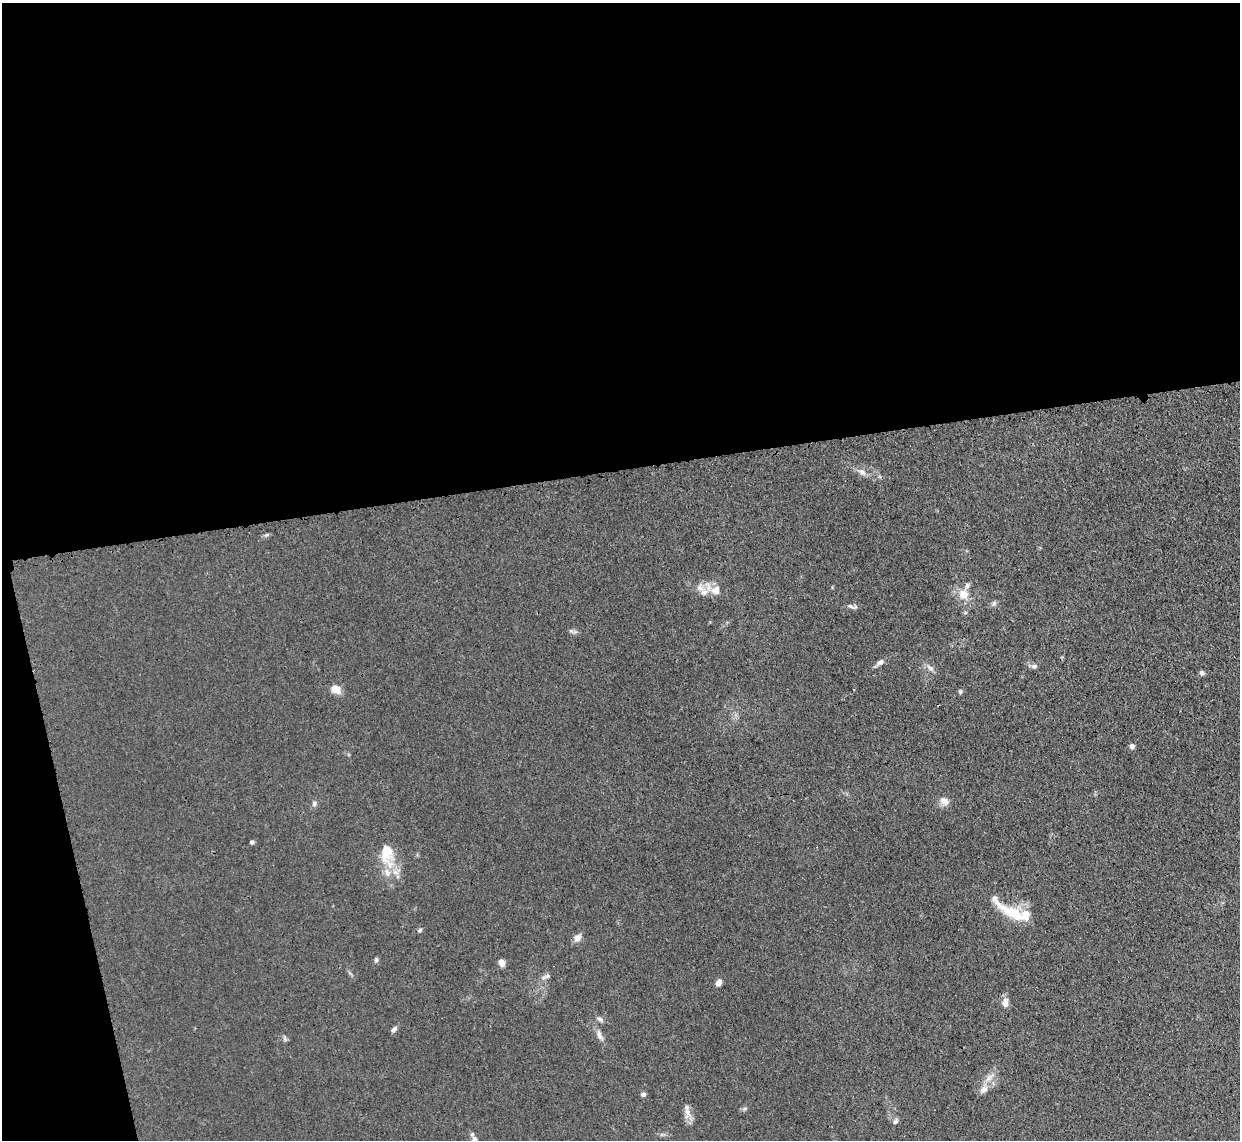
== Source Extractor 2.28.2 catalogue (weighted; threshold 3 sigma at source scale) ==
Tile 1 of 4 x 4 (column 1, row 1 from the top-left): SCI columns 27-1264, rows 3570-4707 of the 5002 x 4979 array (HDU 1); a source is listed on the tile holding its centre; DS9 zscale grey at full resolution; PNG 1242 x 1142 px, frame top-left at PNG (2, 3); no overlay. Shown black and unused: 44% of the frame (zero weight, under 3 of 4 exposures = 3% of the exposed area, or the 3 px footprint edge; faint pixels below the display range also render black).
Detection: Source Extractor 2.28.2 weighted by HDU 2 'WHT'; one run over the whole footprint, this tile lists its part. Background 0.0232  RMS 0.004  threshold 0.018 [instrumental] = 3 sigma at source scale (4.5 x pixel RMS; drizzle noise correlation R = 1.50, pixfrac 1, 0.05/0.05 arcsec/px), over >= 5 px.
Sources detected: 39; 5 inside a brighter listed object's ellipse — not listed separately; the other 34 listed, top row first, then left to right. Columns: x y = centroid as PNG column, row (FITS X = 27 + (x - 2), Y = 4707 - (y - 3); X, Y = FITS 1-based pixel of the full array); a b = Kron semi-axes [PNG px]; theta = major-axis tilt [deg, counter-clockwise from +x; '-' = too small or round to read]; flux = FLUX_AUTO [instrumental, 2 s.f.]
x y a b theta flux
862 472 11 6 -29 1.8
716 590 14 13 - 4
964 594 15 13 -40 4.7
994 603 7 5 -44 0.83
850 606 9 4 -34 0.85
880 662 12 6 37 1.4
1034 666 8 6 6 1.1
930 668 12 6 -34 1.5
1201 673 6 6 - 0.97
336 689 11 9 -29 3.9
960 692 6 4 -70 0.58
1132 746 6 5 - 1.3
944 801 10 8 -36 3.1
314 803 7 5 87 1
252 842 5 4 - 0.78
387 853 31 16 -87 11
1013 913 40 10 -31 12
420 930 7 4 28 0.63
578 938 9 7 50 2.6
376 960 6 5 - 0.71
502 963 7 6 - 2.6
547 976 7 5 43 0.9
719 982 7 5 56 2.3
1005 1002 12 7 84 2.6
600 1019 9 6 -25 1.1
394 1029 7 5 46 1.3
599 1035 15 6 -73 2
285 1038 8 4 -81 0.67
989 1078 15 5 40 2.3
984 1089 13 9 42 2.5
643 1094 4 4 - 1.5
688 1113 17 6 -57 2.4
895 1121 8 6 37 0.92
472 1134 6 5 - 0.74